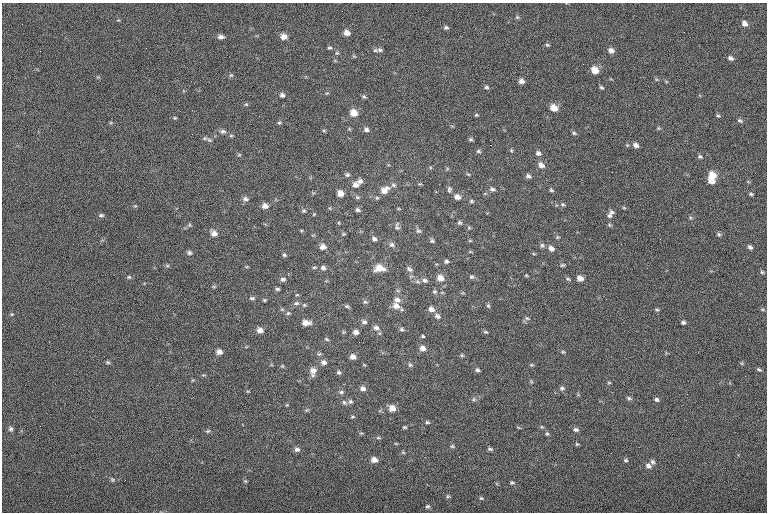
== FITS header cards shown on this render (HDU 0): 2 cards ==
NAXIS1  =                  765
NAXIS2  =                  510

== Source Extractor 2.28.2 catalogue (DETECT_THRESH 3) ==
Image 765 x 510 px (HDU 0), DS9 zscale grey, 1 PNG px = 1 image px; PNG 769 x 514 px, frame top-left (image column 1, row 510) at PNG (2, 3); no overlay
Background -0.403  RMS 7.8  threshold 23.5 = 3 sigma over >= 5 px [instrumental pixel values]
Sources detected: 202; all 202 listed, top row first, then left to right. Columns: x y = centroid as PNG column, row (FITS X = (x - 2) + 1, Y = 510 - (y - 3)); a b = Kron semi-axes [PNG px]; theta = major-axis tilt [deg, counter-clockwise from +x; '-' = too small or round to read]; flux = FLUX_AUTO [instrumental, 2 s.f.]
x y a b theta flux
517 17 6 5 - 760
745 24 7 6 - 2400
446 28 6 5 - 980
684 32 2 2 - 300
347 33 5 4 - 2900
221 37 8 5 -4 1800
284 37 7 6 - 3200
547 45 5 4 - 750
329 48 6 4 15 780
380 50 9 6 7 1500
611 50 7 6 - 2200
354 56 5 4 - 560
730 58 7 5 -24 1500
595 70 7 6 - 6100
231 75 6 5 - 820
521 81 6 5 - 2000
486 87 6 4 -18 960
601 87 5 4 - 830
327 93 5 4 - 530
282 95 6 6 - 1200
364 97 5 5 - 840
246 104 5 5 - 670
554 108 7 6 - 5600
354 113 8 6 -32 5300
476 115 5 3 - 540
718 116 5 4 - 730
175 118 4 4 - 520
740 121 7 5 -24 1000
279 123 5 5 - 700
658 128 5 5 - 640
366 130 7 5 0 1500
223 131 9 6 -4 1600
574 133 5 4 - 800
231 136 6 4 0 670
471 139 5 5 - 860
209 140 9 5 -22 1300
490 145 2 2 - 4500
636 145 7 6 - 2000
511 150 5 5 - 630
478 151 6 5 - 850
538 153 7 6 - 1600
239 155 5 5 - 680
700 157 7 5 -26 900
541 165 8 6 -27 2900
468 174 6 3 -35 530
347 175 7 5 8 1100
528 176 7 6 - 1400
712 176 8 7 - 6400
360 181 8 6 14 1900
711 181 7 5 -23 4500
355 185 8 7 - 2500
393 185 7 5 -17 1200
449 189 8 6 79 1200
492 189 8 6 -13 1300
384 190 13 9 37 5100
551 190 5 4 - 790
340 193 6 5 - 3900
751 194 5 4 - 750
357 197 7 5 6 850
457 197 7 6 - 2800
245 199 8 6 -6 1600
471 201 6 4 -15 830
563 204 6 4 -21 810
265 206 7 6 - 2700
624 208 6 4 -19 560
357 210 6 5 - 1200
304 211 5 4 - 720
611 212 7 6 - 1300
314 214 5 3 - 450
101 215 7 5 1 1100
609 216 7 6 - 1300
339 223 5 3 - 430
460 223 6 5 - 970
189 225 6 4 71 670
397 226 12 6 -86 1600
469 228 6 4 -18 660
418 231 8 6 -21 1200
214 233 8 7 - 2800
343 234 5 4 - 660
719 234 6 5 - 920
236 236 3 2 - 570
374 239 6 5 - 1500
660 239 3 2 - 430
432 241 6 5 - 990
470 241 5 3 - 520
392 245 7 6 - 1400
542 245 7 5 74 1000
323 247 7 6 - 3000
750 247 6 4 -41 1400
551 248 7 6 - 2400
470 252 5 3 - 490
189 253 7 5 -16 1100
534 254 5 3 - 450
284 255 5 5 - 830
358 257 2 2 - 460
446 261 6 5 - 1100
516 265 2 2 - 1000
562 265 5 4 - 720
167 266 6 4 0 710
314 267 7 3 8 650
323 268 7 6 - 1500
379 268 11 8 -1 6000
647 268 2 2 - 540
409 269 10 6 -42 1700
762 272 5 4 - 790
288 273 2 2 - 4200
526 275 4 3 - 510
129 277 6 5 - 790
471 277 6 5 - 1000
440 278 8 7 - 4300
580 278 7 5 -23 2900
283 279 7 5 6 1300
568 279 7 4 -30 840
425 280 7 5 -25 1400
214 286 6 3 0 550
277 289 6 4 -3 850
434 291 6 5 - 960
297 295 5 3 - 470
252 298 7 4 -7 950
264 300 4 3 - 610
397 300 9 6 -9 2300
365 302 6 5 - 820
296 303 9 5 6 1200
304 305 5 4 - 650
347 306 6 5 - 820
396 306 9 8 - 3700
488 306 6 5 - 800
431 309 7 6 - 2500
762 309 5 3 - 640
657 310 6 4 -16 680
288 313 6 5 - 860
12 314 5 4 - 550
437 316 8 6 -31 1600
527 318 6 5 - 980
364 322 7 5 -15 1300
683 322 5 4 - 1000
306 323 9 5 -1 3700
376 328 8 6 -13 1800
401 329 5 5 - 930
260 330 6 5 - 2700
356 332 6 5 - 2100
485 332 6 4 -25 770
423 336 4 3 - 600
327 339 7 4 -28 690
422 348 7 6 - 2700
219 352 6 6 - 2400
563 352 5 4 - 590
319 354 6 5 - 780
462 355 5 4 - 660
353 357 5 4 - 2700
108 362 6 4 -3 830
323 362 7 6 - 1800
742 363 6 4 72 610
410 365 6 5 - 950
531 365 6 4 12 620
282 366 5 4 - 540
759 369 6 4 -26 880
313 370 9 8 - 3600
477 370 6 5 - 1100
339 372 5 5 - 940
609 383 5 3 - 490
363 388 7 6 - 1900
562 388 7 6 - 1200
248 391 5 3 - 530
341 392 7 5 1 1000
687 394 3 2 - 440
629 398 7 5 -18 930
474 399 6 5 - 910
656 399 5 5 - 1100
350 401 6 6 - 1200
344 402 7 5 -43 1100
287 405 4 3 - 470
392 408 7 7 - 4200
306 410 7 4 16 670
352 417 6 4 7 650
427 422 6 4 -13 780
40 426 2 2 - 290
404 427 5 4 - 660
518 428 6 3 -19 430
11 429 7 6 - 1300
575 429 8 5 -3 1400
208 431 6 4 21 840
361 433 5 4 - 600
547 434 5 4 - 750
378 438 6 4 0 660
396 444 6 3 -20 430
577 444 5 5 - 610
452 446 5 4 - 750
297 449 7 6 - 1700
490 449 7 4 -14 950
403 452 6 4 -1 630
374 460 7 6 - 3100
626 460 6 4 -2 740
652 462 6 5 - 1200
648 466 8 6 -33 2000
112 480 6 5 - 900
125 480 2 2 - 220
245 481 5 5 - 670
512 482 6 5 - 860
448 496 6 5 - 790
481 498 5 4 - 720
427 506 6 4 1 870